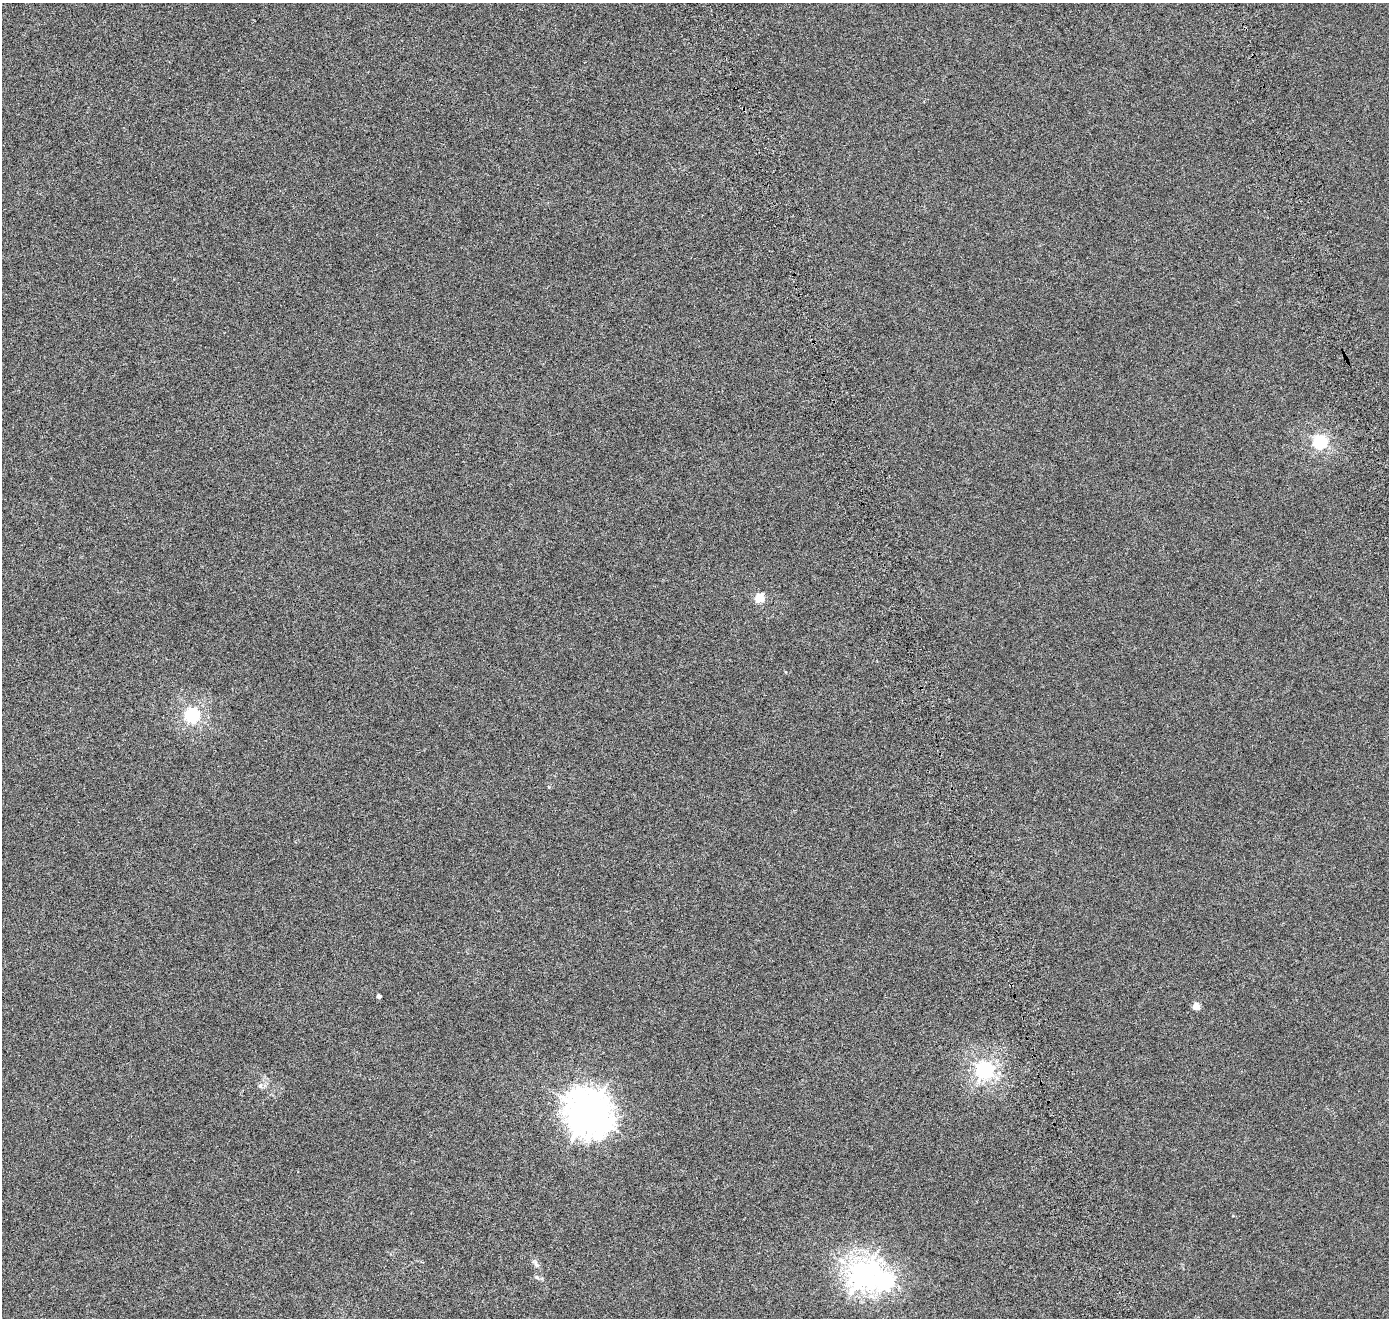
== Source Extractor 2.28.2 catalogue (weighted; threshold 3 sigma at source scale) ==
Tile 6 of 4 x 4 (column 2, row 2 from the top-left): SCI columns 1539-2925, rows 2838-4153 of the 5840 x 5638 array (HDU 1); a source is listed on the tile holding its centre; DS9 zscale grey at full resolution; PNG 1391 x 1320 px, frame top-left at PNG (2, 3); no overlay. Shown black and unused: <1% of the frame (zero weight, under 4 of 8 exposures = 7% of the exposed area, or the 3 px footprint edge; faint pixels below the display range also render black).
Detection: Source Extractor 2.28.2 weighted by HDU 2 'WHT'; one run over the whole footprint, this tile lists its part. Background 3.17e-06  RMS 0.0016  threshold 0.00671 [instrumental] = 3 sigma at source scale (4.09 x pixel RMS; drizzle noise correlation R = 1.36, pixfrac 0.8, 0.0396/0.0396 arcsec/px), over >= 5 px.
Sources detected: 12; all 12 listed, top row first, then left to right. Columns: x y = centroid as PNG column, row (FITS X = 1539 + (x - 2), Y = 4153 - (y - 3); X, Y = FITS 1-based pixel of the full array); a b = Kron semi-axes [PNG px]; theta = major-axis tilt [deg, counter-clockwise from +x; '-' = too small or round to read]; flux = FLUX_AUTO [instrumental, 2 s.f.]
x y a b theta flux
1320 442 6 6 - 22
759 598 5 5 - 5.5
192 715 6 6 - 26
379 996 4 4 - 0.48
1196 1006 5 4 - 1.8
984 1070 7 6 - 43
260 1085 8 6 88 0.34
588 1113 16 14 -49 230
536 1264 10 6 -61 0.43
863 1274 10 8 53 100
537 1277 7 5 -52 0.25
886 1280 9 9 - 23
Unlisted compact peaks at least as high as the median listed source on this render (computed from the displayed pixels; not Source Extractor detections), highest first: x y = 549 787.